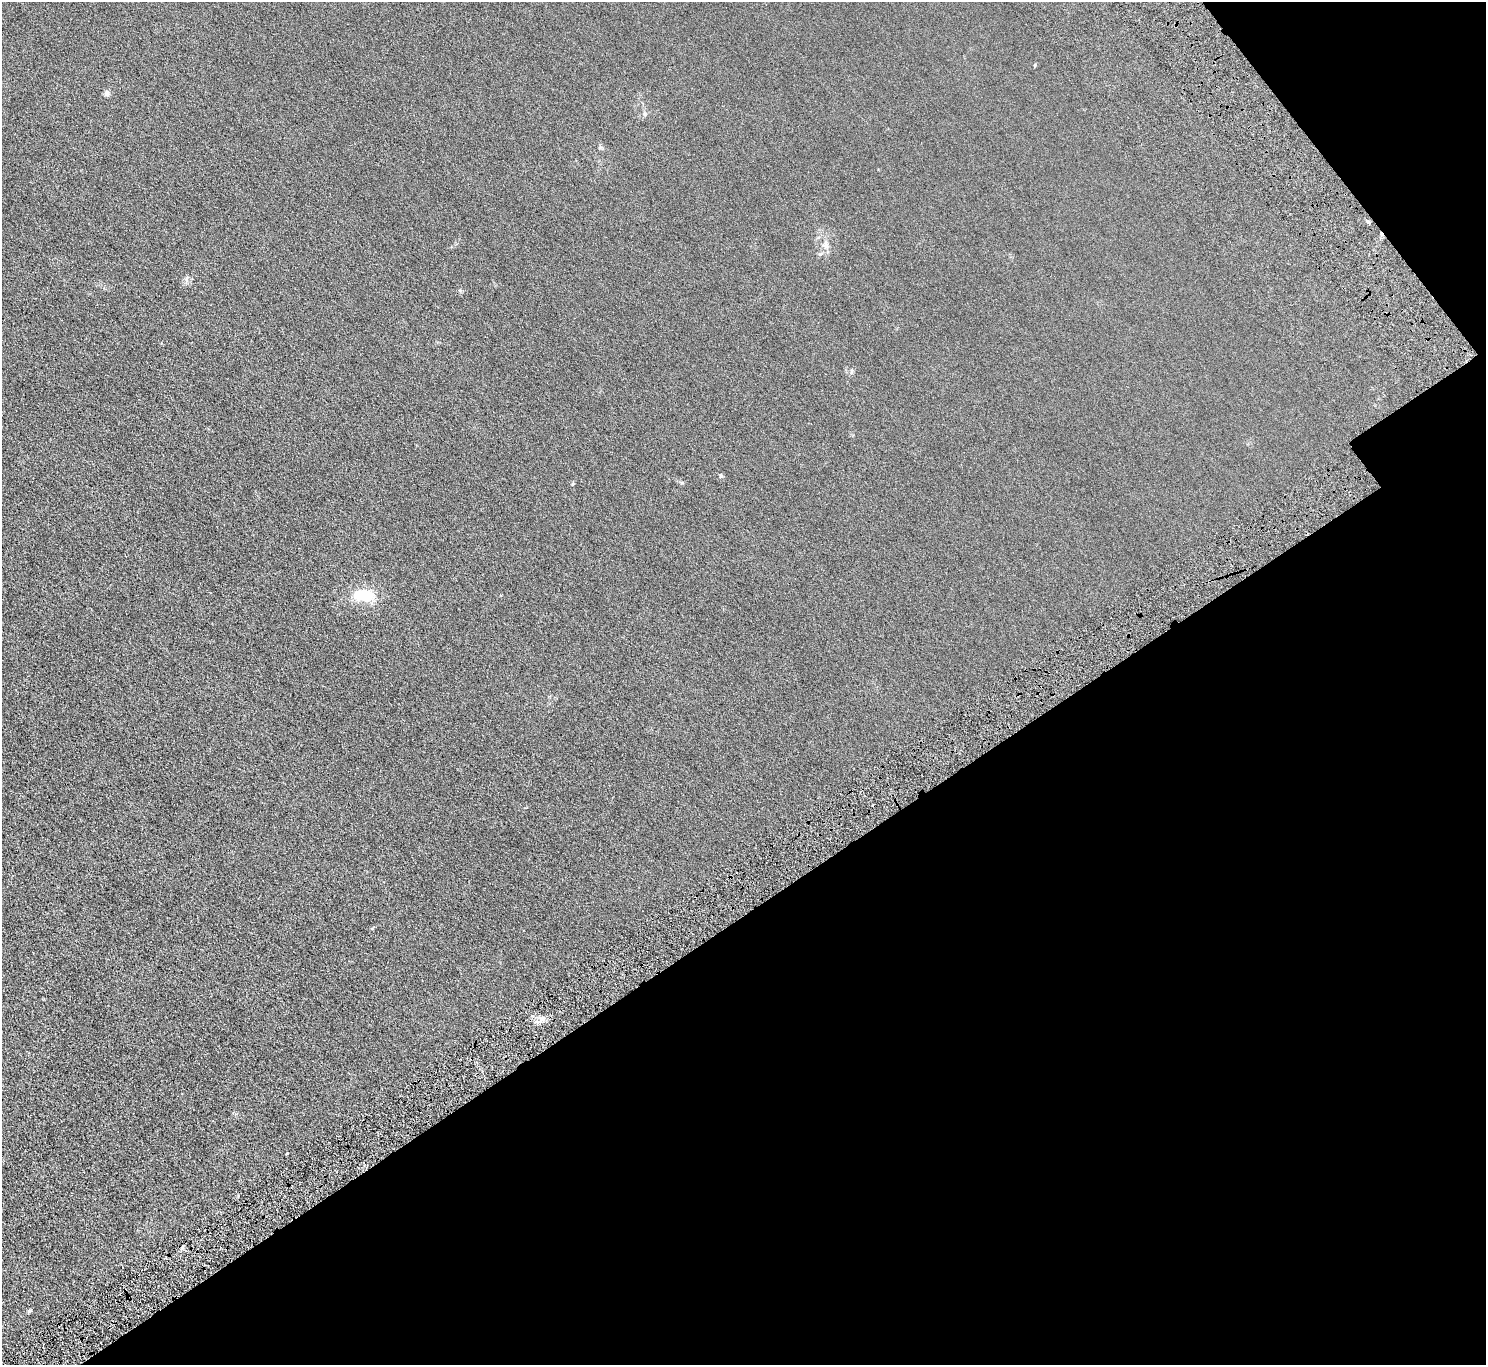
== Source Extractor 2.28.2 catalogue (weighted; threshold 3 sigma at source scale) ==
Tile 12 of 4 x 4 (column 4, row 3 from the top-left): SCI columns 4559-6042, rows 1622-2984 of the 6146 x 6105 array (HDU 1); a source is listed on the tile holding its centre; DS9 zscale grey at full resolution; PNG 1488 x 1367 px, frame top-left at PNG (2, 2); no overlay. Shown black and unused: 36% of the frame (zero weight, under 4 of 8 exposures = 5% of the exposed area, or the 3 px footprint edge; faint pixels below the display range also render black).
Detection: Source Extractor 2.28.2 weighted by HDU 2 'WHT'; one run over the whole footprint, this tile lists its part. Background 0.0318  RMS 0.0058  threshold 0.0239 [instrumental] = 3 sigma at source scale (4.09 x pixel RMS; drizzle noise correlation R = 1.36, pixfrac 0.8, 0.05/0.05 arcsec/px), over >= 5 px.
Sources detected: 7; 1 cosmic-ray / hot-pixel residue — not listed; the other 6 listed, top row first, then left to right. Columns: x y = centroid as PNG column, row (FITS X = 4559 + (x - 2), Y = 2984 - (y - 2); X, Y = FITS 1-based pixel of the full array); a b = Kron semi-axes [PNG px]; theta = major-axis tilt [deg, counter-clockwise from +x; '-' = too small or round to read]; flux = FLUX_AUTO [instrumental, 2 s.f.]
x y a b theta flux
107 93 8 5 -89 1.3
1368 222 5 3 - 0.65
826 245 14 6 -86 2.5
721 476 6 4 -68 0.69
364 595 24 12 -4 16
542 1019 6 6 - 1.8